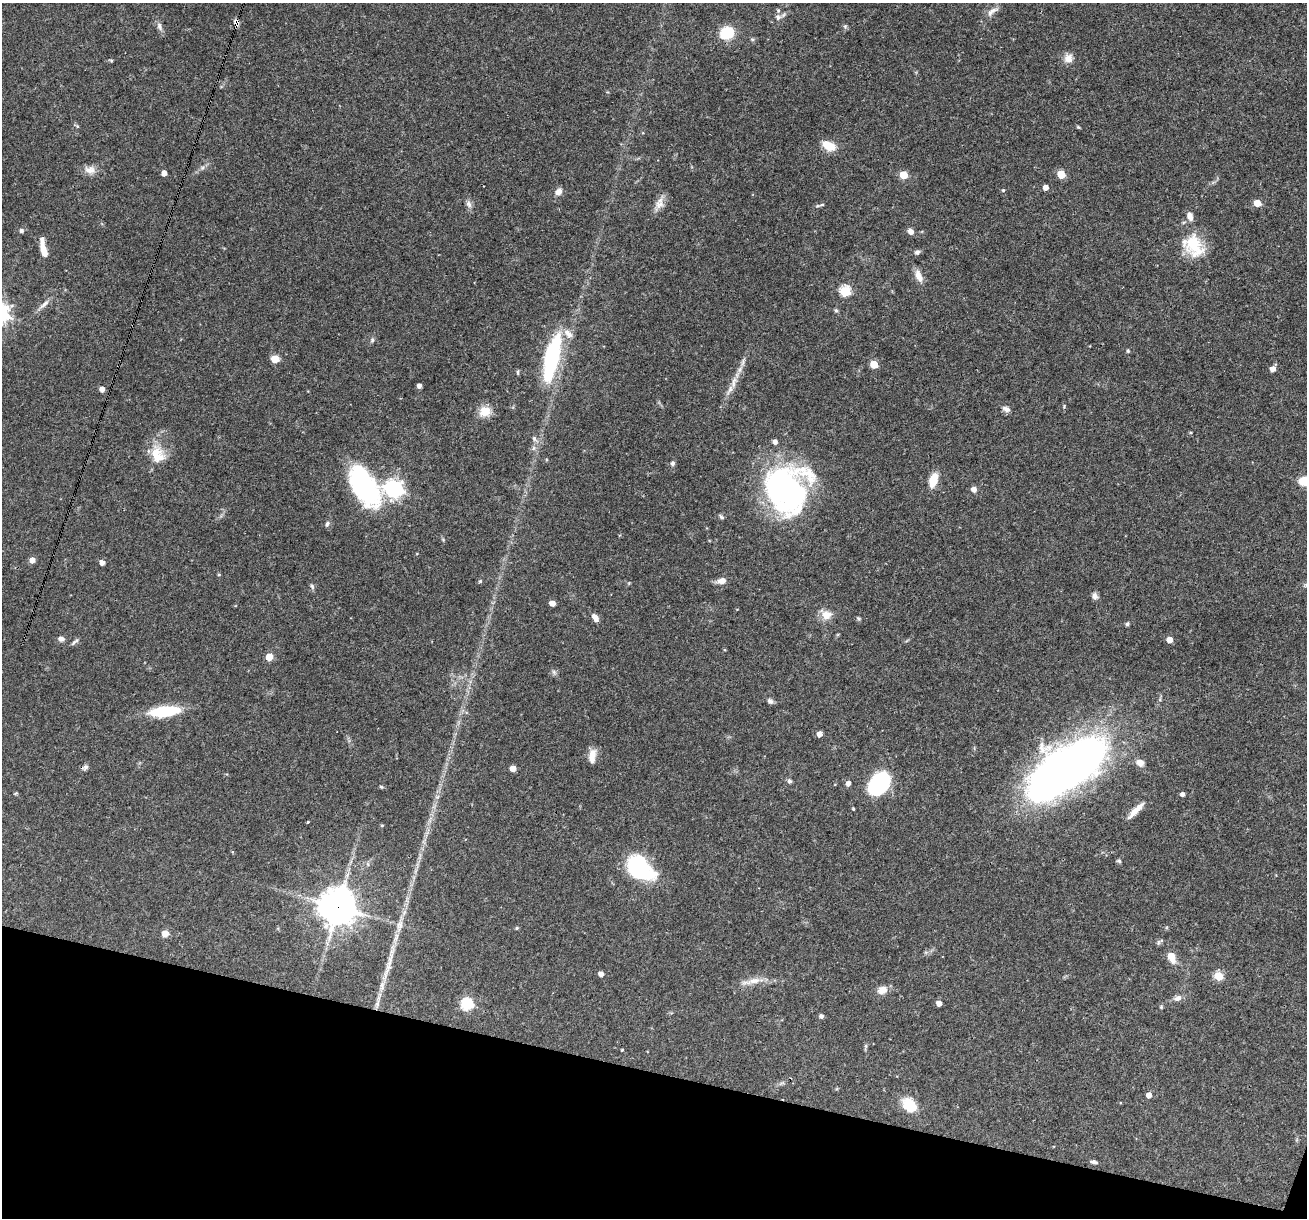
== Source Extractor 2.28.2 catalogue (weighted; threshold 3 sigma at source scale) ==
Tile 15 of 4 x 4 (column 3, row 4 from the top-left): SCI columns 2611-3915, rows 251-1466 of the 5220 x 5237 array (HDU 1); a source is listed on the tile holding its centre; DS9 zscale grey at full resolution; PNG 1309 x 1220 px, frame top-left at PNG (2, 3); no overlay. Shown black and unused: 12% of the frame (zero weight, under 3 of 4 exposures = <1% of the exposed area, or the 3 px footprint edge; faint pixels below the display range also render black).
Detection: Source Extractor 2.28.2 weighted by HDU 2 'WHT'; one run over the whole footprint, this tile lists its part. Background 0.0569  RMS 0.0032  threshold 0.0144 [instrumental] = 3 sigma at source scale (4.5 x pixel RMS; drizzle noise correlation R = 1.50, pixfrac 1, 0.05/0.05 arcsec/px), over >= 5 px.
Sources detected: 120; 1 inside a brighter object's white glare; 1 long thin detection or spike segment (spike, bleed or trail) — not listed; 4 inside a brighter listed object's ellipse — not listed separately; the other 114 listed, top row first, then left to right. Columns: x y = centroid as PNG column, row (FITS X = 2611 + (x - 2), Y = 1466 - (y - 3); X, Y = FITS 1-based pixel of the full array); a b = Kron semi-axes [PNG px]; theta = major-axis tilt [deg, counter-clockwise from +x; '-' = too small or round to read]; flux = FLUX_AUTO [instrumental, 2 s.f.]
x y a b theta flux
992 11 19 7 37 2.2
778 17 8 8 - 1.4
236 22 9 6 -71 1.3
159 26 12 7 -68 1.3
845 26 6 5 - 0.53
727 33 11 9 27 13
752 39 6 5 - 0.53
1068 58 12 11 - 2.5
111 61 5 4 - 0.36
77 126 6 4 -45 0.46
828 145 15 9 -26 5.3
202 168 6 5 - 0.7
90 170 16 11 -5 2.6
164 173 4 4 - 2.1
1061 174 5 5 - 8.1
903 175 5 5 - 11
1046 187 5 4 - 1.9
1003 190 4 4 - 0.41
558 192 10 8 37 1.8
1257 203 5 5 - 6.3
469 204 10 7 -62 1.2
659 204 14 11 -2 2.5
822 205 8 4 9 0.54
1190 216 10 6 -71 2.1
21 230 5 5 - 0.79
911 231 7 5 -39 1.6
1193 246 30 23 -53 12
44 251 16 7 -70 3.3
917 252 7 6 - 0.82
919 276 17 8 -67 2.6
845 291 6 5 - 25
44 304 19 6 42 1.8
836 310 6 5 - 0.48
372 340 7 6 - 0.69
552 350 69 16 75 27
1128 351 4 4 - 0.39
275 359 5 5 - 7.7
874 364 5 5 - 8.7
1273 369 6 5 - 2.2
518 372 7 4 83 0.42
734 382 19 7 72 2.8
419 386 4 4 - 1.3
102 389 5 4 - 2
1006 409 10 7 -24 1.3
485 411 13 11 17 4.9
1191 432 5 3 - 0.31
534 439 11 6 -50 1.1
775 442 5 4 - 1.4
157 455 25 18 -69 7.4
672 463 7 5 74 0.84
933 480 17 9 73 4.8
1306 481 16 9 -7 7
364 486 49 26 -58 42
394 489 7 7 - 130
785 489 42 39 -67 100
974 489 6 5 - 1.7
721 517 7 4 -45 0.6
327 524 8 5 69 0.74
32 560 5 5 - 2.3
102 563 5 4 - 1.8
480 581 4 4 - 0.47
722 581 9 6 10 2.7
312 586 8 5 -63 0.67
1095 596 8 7 - 1.3
552 603 5 4 - 2.2
826 615 15 12 -29 3.4
595 617 9 6 -56 1.9
858 618 7 4 -37 0.45
1127 624 5 4 - 0.55
61 639 8 7 - 1.2
1169 640 5 4 - 3.2
73 643 12 5 51 0.73
269 657 5 5 - 7.3
554 672 7 6 - 0.75
770 701 8 6 -34 1
165 711 27 9 7 18
819 734 5 4 - 2.4
592 756 17 8 82 3.1
1140 763 9 7 -28 2.5
85 767 9 6 30 0.95
1069 767 80 35 35 250
513 768 5 4 - 3
789 781 6 6 - 0.73
848 783 5 4 - 1.6
878 784 20 14 48 36
381 787 4 4 - 0.51
16 793 6 3 19 0.32
1183 794 4 4 - 1.2
853 809 3 3 - 0.39
1136 810 26 6 45 3.7
307 822 3 3 - 0.68
382 825 4 3 - 0.37
1119 861 6 5 - 0.62
639 867 22 13 -39 50
338 906 13 12 - 620
516 928 5 4 - 0.49
165 934 7 7 - 2.1
1158 943 9 4 82 0.56
1171 957 11 7 -68 4.4
601 974 4 4 - 1.9
1219 976 5 5 - 13
751 981 34 7 13 3.6
882 990 12 9 22 2.9
1178 998 10 6 15 1.7
939 1003 4 4 - 2
467 1004 6 6 - 34
1161 1007 5 5 - 0.38
821 1016 4 4 - 1
866 1046 7 4 89 0.5
622 1050 3 3 - 0.3
781 1083 10 3 21 0.62
1149 1095 5 4 - 2.4
909 1105 18 13 -45 7.9
1094 1162 9 4 -17 0.98
Overlapping masked pixels (flux is a lower limit): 2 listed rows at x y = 236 22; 338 906
Isophote crosses this tile's border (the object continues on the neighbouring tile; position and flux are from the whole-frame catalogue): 1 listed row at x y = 1306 481